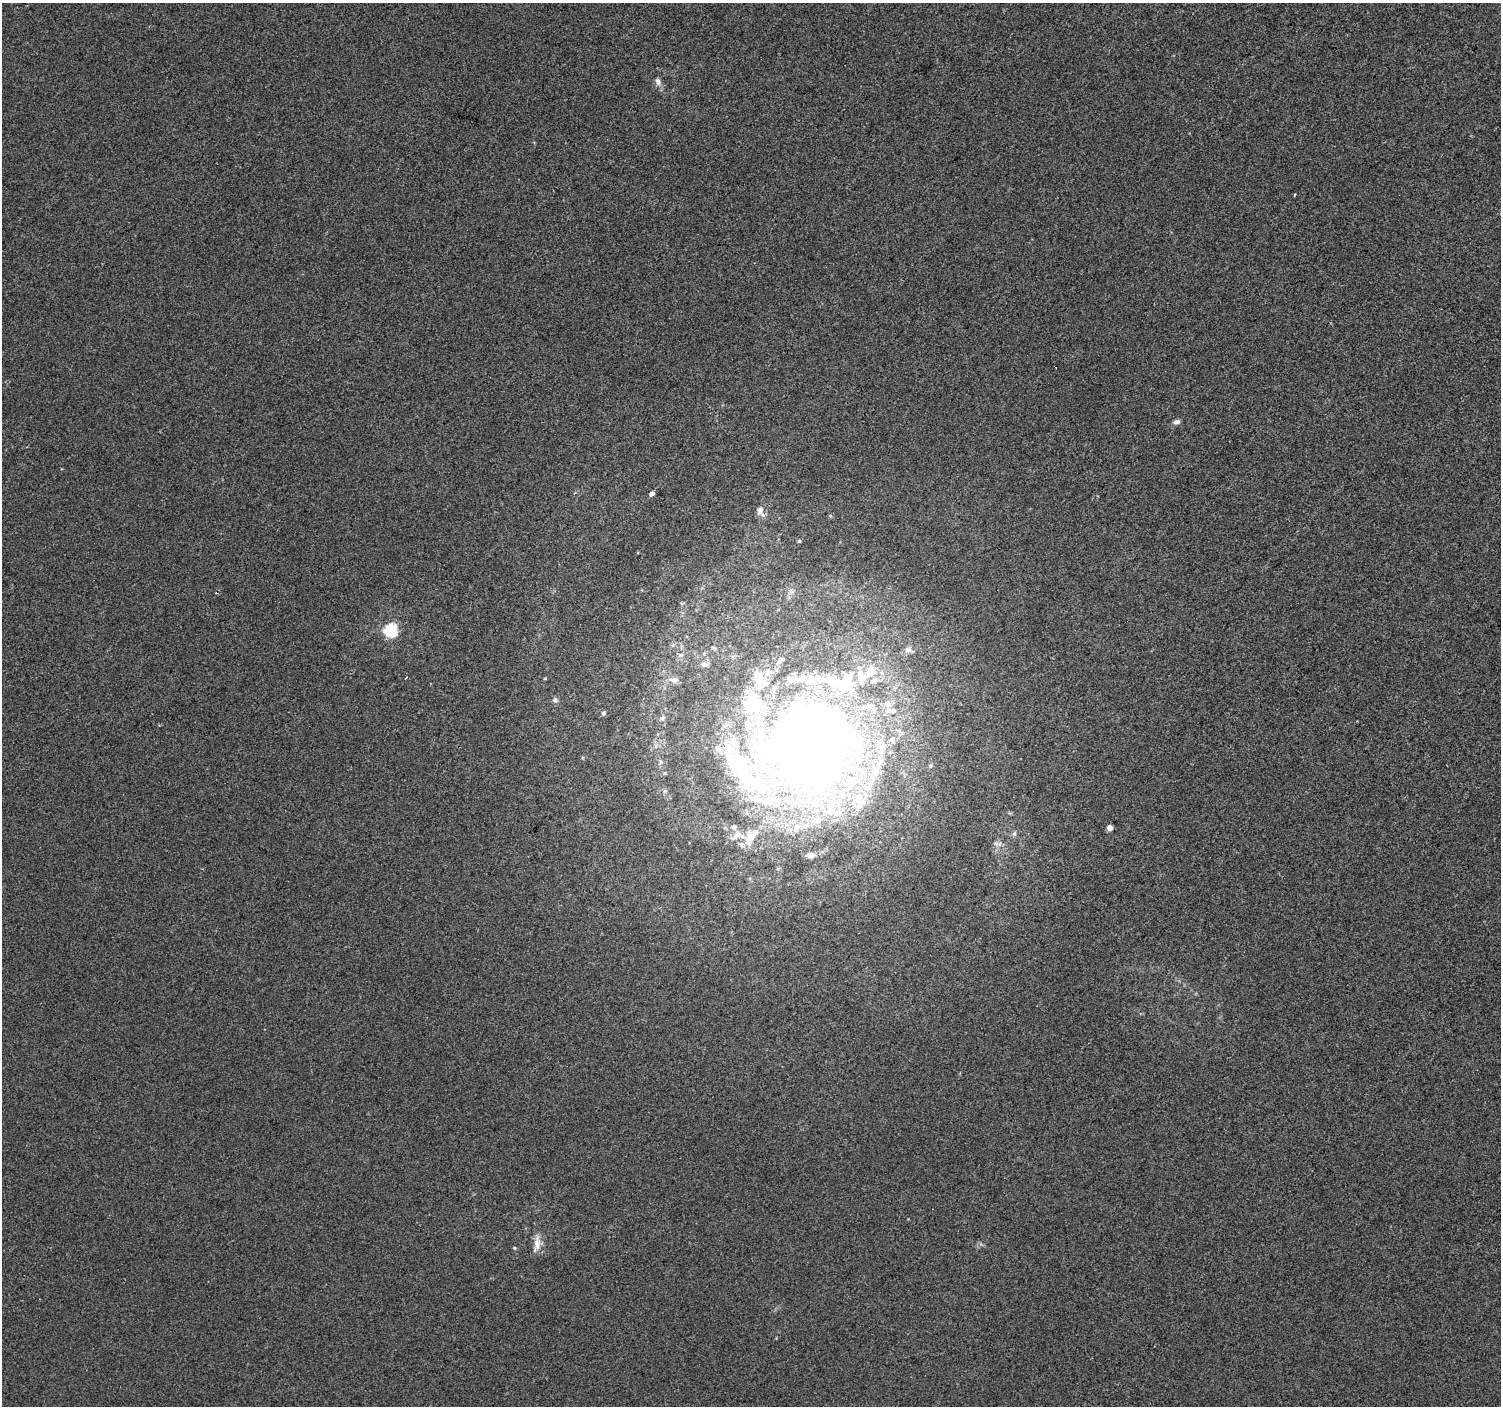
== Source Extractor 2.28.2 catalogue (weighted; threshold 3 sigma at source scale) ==
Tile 10 of 4 x 4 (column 2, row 3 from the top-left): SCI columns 1501-2999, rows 1580-2983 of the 6010 x 6031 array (HDU 1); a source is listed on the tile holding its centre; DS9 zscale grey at full resolution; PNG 1503 x 1408 px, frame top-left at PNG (2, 3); no overlay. Shown black and unused: <1% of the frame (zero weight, under 2 of 3 exposures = <1% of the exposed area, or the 3 px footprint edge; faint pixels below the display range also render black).
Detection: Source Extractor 2.28.2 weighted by HDU 2 'WHT'; one run over the whole footprint, this tile lists its part. Background 8.56e-04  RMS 0.0048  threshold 0.0217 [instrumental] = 3 sigma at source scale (4.5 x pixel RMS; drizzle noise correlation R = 1.50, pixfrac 1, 0.0396/0.0396 arcsec/px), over >= 5 px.
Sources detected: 45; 1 inside a brighter object's white glare — not listed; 12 inside a brighter listed object's ellipse — not listed separately; the other 32 listed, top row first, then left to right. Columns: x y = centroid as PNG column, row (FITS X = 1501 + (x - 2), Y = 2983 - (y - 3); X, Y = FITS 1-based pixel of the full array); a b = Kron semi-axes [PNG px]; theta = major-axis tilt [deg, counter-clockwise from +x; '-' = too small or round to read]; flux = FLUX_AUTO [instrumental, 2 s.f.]
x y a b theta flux
658 81 11 7 -74 2.3
1294 195 4 2 - 0.46
1176 422 9 6 13 1.6
652 494 4 4 - 2.9
760 511 16 9 -64 3.3
799 541 5 5 - 0.59
391 631 6 6 - 76
908 650 10 8 16 2
779 661 11 6 48 2
704 664 9 7 -28 2
871 671 14 10 67 6.7
545 678 4 4 - 0.43
674 680 12 8 0 2.7
796 680 37 10 1 13
844 683 52 20 -15 32
555 700 7 6 - 1.3
752 703 35 31 64 41
603 713 6 5 - 1.1
662 718 7 5 27 1.1
892 740 8 7 - 2.4
806 745 45 41 13 1000
661 762 8 5 -73 1.1
747 774 115 34 -49 120
852 783 24 18 -29 23
831 803 24 16 18 20
1110 828 4 4 - 4.2
1014 834 7 5 89 1.1
737 835 14 9 47 4.4
750 838 22 12 76 8.4
997 844 12 6 0 1.8
537 1244 25 9 81 4.9
514 1248 4 4 - 0.57
Overlapping masked pixels (flux is a lower limit): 1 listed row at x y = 747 774